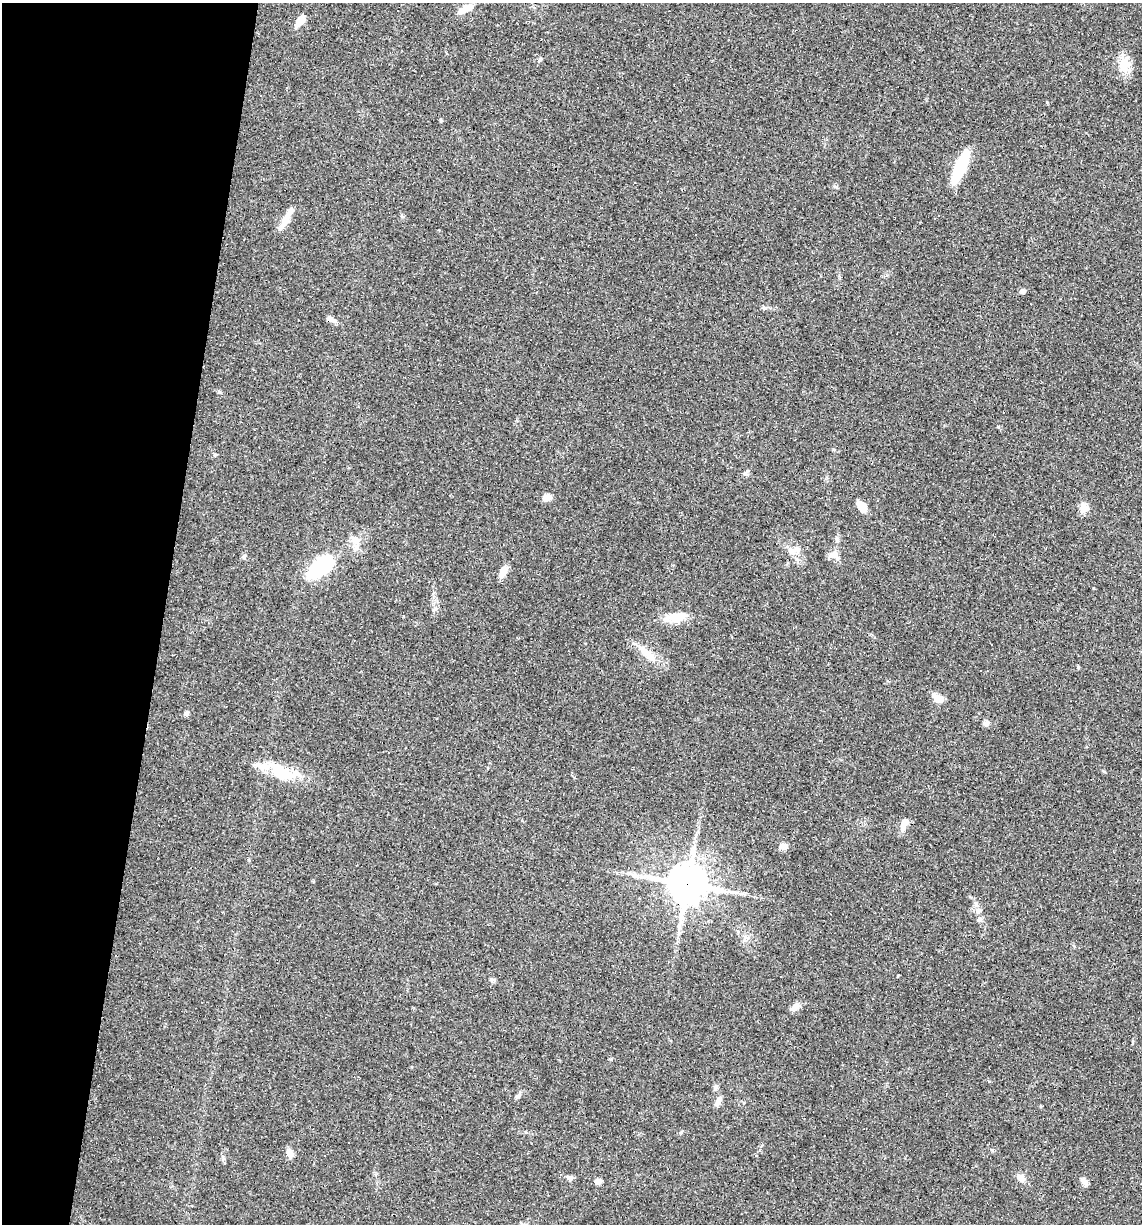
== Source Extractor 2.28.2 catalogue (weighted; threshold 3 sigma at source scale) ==
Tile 9 of 4 x 4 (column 1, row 3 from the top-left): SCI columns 114-1253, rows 1223-2444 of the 4907 x 4887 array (HDU 1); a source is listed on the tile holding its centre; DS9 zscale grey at full resolution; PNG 1144 x 1226 px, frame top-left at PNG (2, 3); no overlay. Shown black and unused: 14% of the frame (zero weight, under 3 of 4 exposures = <1% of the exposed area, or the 3 px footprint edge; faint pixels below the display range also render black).
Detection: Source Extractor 2.28.2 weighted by HDU 2 'WHT'; one run over the whole footprint, this tile lists its part. Background 0.0582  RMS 0.0049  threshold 0.022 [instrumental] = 3 sigma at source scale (4.5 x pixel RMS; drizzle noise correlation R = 1.50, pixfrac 1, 0.05/0.05 arcsec/px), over >= 5 px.
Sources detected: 56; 1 inside a brighter object's white glare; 10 cosmic-ray / hot-pixel residue — not listed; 1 inside a brighter listed object's ellipse — not listed separately; the other 44 listed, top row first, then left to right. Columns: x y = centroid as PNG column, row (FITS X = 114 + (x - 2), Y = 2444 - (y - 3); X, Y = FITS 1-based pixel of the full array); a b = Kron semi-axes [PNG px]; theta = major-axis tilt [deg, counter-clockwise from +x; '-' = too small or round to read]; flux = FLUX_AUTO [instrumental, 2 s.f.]
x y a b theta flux
466 9 23 8 26 4.7
300 21 14 6 54 5.7
1124 65 19 15 82 7.3
287 87 3 3 - 0.5
960 167 29 8 67 31
288 215 26 8 58 5.5
402 216 6 4 -71 0.63
1022 291 6 5 - 1.5
330 319 11 6 -45 1.7
426 324 3 2 - 0.28
745 473 6 5 - 0.96
547 498 12 7 28 2.7
861 506 13 7 -47 4.7
1083 507 13 11 -85 3.4
355 540 16 8 -35 3.5
836 540 8 4 -81 0.96
791 550 8 5 -30 1.9
833 555 15 7 11 2.6
321 566 34 16 42 32
503 571 14 8 64 3.7
677 617 26 12 9 8.8
991 645 2 2 - 0.49
648 654 31 8 -44 6.4
1078 667 4 4 - 0.47
938 698 12 7 -37 5.3
186 713 6 5 - 1.2
986 723 8 6 -38 1.5
283 773 35 17 -15 15
904 824 17 7 72 3.7
783 846 9 8 - 2.5
687 884 13 12 - 1100
976 904 8 5 -60 1.5
979 919 7 6 - 1.2
493 980 8 4 -1 0.88
795 1007 11 7 39 3.1
716 1087 8 5 61 1.1
518 1095 12 4 36 1.2
718 1101 12 6 61 2.5
290 1153 11 7 -71 3
569 1178 8 6 -17 1.4
1021 1178 10 7 -45 3.4
339 1180 3 2 - 0.74
598 1181 7 6 - 2.4
1084 1181 10 6 -46 1.9
Overlapping masked pixels (flux is a lower limit): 1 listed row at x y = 687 884
Unlisted compact peaks at least as high as the median listed source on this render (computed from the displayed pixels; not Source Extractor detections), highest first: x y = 219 392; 992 1150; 611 1059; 836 187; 898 975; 833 449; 540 59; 681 1132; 215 454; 1047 102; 1104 771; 244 557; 1093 588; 441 121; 998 427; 764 308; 989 1081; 403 616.